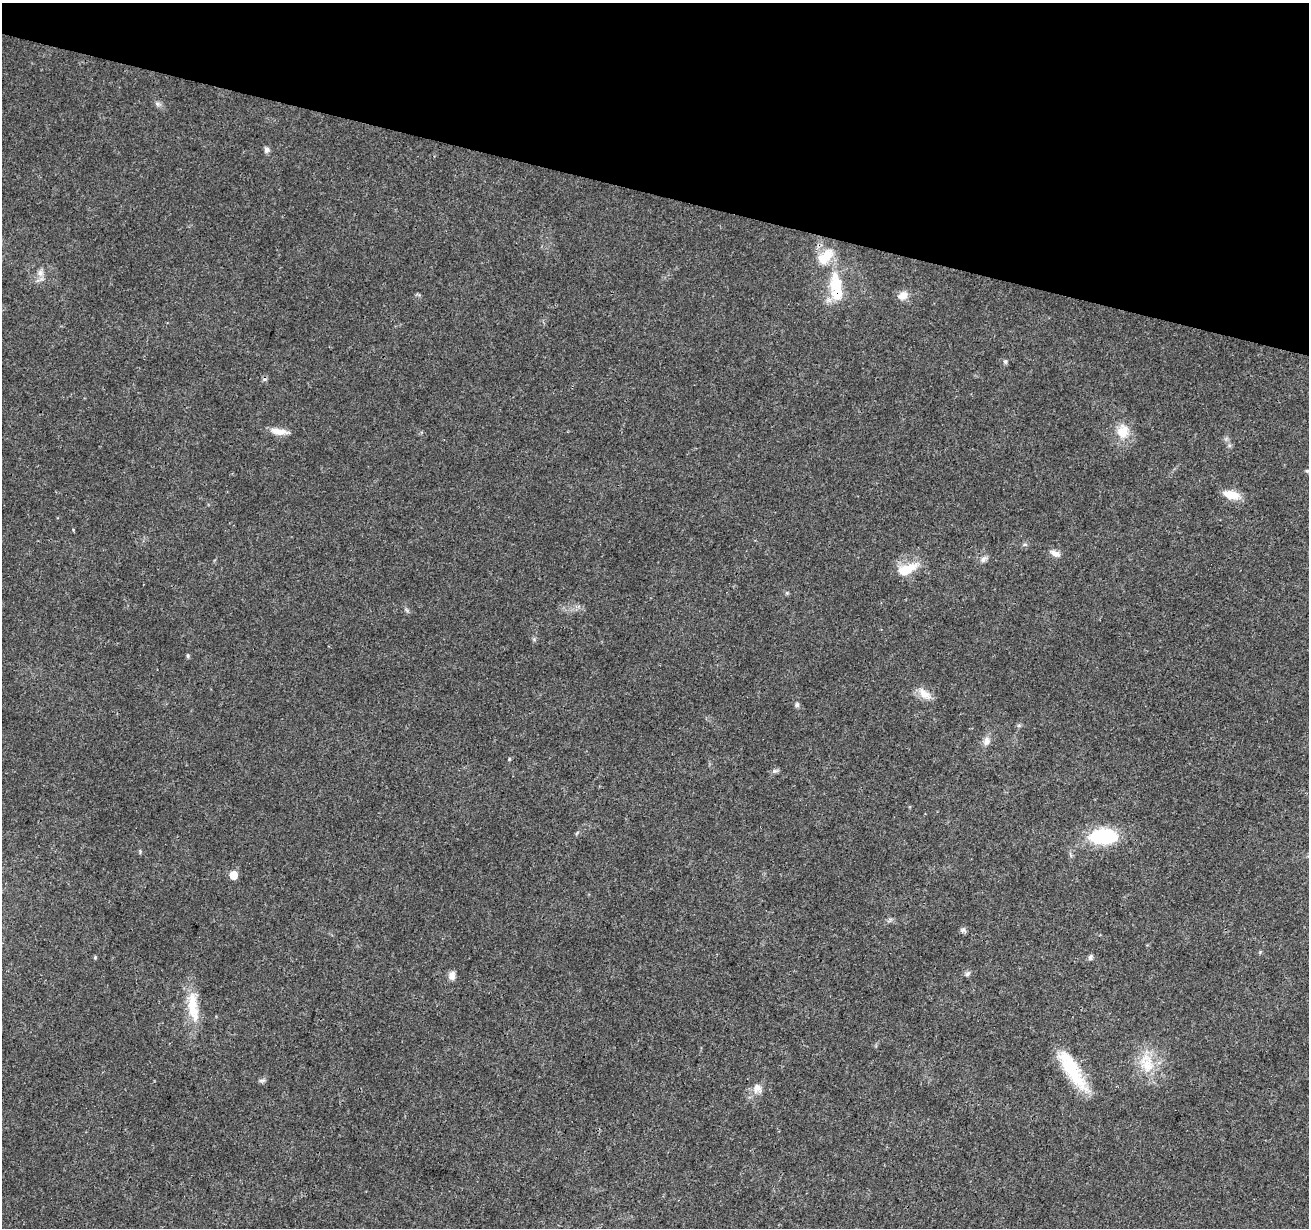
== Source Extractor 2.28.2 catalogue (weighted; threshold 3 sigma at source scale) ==
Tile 2 of 4 x 4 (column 2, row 1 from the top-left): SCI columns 1314-2620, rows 3962-5187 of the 5235 x 5407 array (HDU 1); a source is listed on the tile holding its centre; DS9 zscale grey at full resolution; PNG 1311 x 1230 px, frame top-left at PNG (2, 3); no overlay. Shown black and unused: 16% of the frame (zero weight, under 3 of 4 exposures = <1% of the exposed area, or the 3 px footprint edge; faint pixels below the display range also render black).
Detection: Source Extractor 2.28.2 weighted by HDU 2 'WHT'; one run over the whole footprint, this tile lists its part. Background 0.0247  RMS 0.0022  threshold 0.0101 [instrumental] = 3 sigma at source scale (4.5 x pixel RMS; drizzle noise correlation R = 1.50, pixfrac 1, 0.0396/0.0396 arcsec/px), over >= 5 px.
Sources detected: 35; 1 cosmic-ray / hot-pixel residue — not listed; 1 inside a brighter listed object's ellipse — not listed separately; the other 33 listed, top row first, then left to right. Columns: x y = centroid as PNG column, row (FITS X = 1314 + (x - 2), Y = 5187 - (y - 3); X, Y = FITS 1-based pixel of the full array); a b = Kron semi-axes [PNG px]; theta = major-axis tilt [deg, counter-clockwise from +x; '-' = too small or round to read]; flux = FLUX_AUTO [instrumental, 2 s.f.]
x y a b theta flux
157 104 7 5 -59 0.56
266 149 8 6 -89 0.79
825 257 27 15 44 5.2
40 273 10 8 -65 1.3
836 284 24 14 -86 8.4
903 295 12 9 28 1.9
1005 361 6 5 - 0.41
279 431 23 7 -7 2.1
1122 432 17 14 86 4.3
1307 471 6 5 - 0.36
1231 495 20 9 -13 3.4
1025 544 6 4 1 0.36
1055 553 14 8 -26 1.3
984 559 11 6 45 0.84
907 569 30 12 21 5.1
188 656 6 4 71 0.35
924 694 21 10 -38 2.4
797 705 7 6 - 0.49
987 741 12 9 73 1.4
509 759 5 4 - 0.26
775 771 7 4 -17 0.43
1104 836 21 12 2 21
233 875 6 6 - 3.7
963 930 7 6 - 0.57
95 957 5 4 - 0.28
1090 957 8 5 70 0.56
967 974 7 5 35 0.57
452 976 10 7 87 1.4
193 1007 44 13 -82 6.8
1147 1063 32 18 -73 7.1
1072 1070 53 14 -58 12
261 1080 9 4 9 0.46
757 1088 13 12 - 2